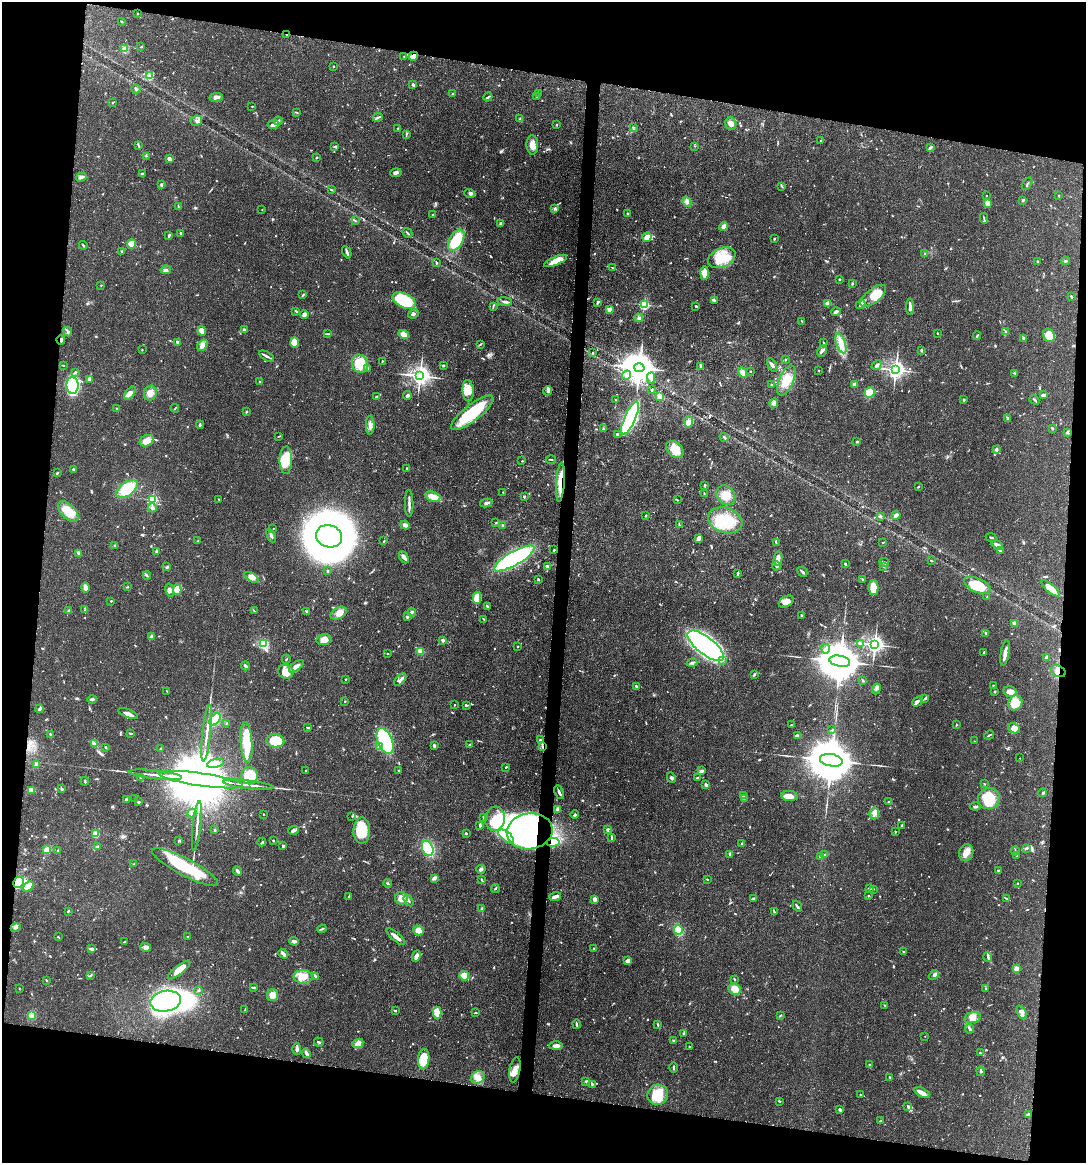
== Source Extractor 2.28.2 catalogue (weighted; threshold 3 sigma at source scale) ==
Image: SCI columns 116-4448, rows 6-4649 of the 4674 x 4656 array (HDU 1 of 3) = the unmasked area's bounding box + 8 px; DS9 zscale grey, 4 x 4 block average (1 PNG px = mean of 4 x 4 image px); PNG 1088 x 1165 px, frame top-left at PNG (2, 2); each listed source drawn as its Kron ellipse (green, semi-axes under 4 px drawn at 4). Shown black and unused: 19% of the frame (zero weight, under 3 of 4 exposures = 1% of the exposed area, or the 3 px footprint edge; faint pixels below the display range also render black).
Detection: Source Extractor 2.28.2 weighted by HDU 2 'WHT'. Background 0.0441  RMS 0.0029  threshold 0.0131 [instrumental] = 3 sigma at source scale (4.5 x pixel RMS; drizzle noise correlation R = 1.50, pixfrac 1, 0.05/0.05 arcsec/px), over >= 5 px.
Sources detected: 1047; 5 too faint to see at this stretch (4 x 4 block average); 17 inside a brighter object's white glare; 3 cosmic-ray / hot-pixel residue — neither listed nor drawn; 21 coinciding with a brighter row at this scale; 64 inside a brighter listed object's ellipse — not listed separately; of the other 937, all 500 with FLUX_AUTO >= 1.13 (the completeness limit of this list) listed and drawn (437 fainter detections not listed), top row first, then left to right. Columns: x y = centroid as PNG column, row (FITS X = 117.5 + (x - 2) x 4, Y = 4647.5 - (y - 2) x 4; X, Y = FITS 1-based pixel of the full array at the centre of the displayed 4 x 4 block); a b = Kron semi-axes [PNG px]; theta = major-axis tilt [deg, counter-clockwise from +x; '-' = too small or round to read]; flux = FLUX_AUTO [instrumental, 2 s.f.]
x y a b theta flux
137 14 2 2 - 1.3
122 21 2 2 - 2.2
286 34 2 2 - 1.6
141 47 3 2 - 1.7
125 49 3 3 - 3.7
404 56 2 2 - 1.5
413 56 5 4 - 7.2
333 66 2 2 - 2
150 76 3 2 - 2.3
413 85 3 2 - 4.2
136 89 5 2 - 2.8
452 94 2 2 - 1.1
538 94 2 2 - 1.3
216 97 6 3 11 7.9
488 97 5 2 - 2.6
536 97 2 2 - 2.2
112 103 2 2 - 1.6
252 106 2 2 - 1.2
296 112 3 2 - 1.2
378 117 5 2 - 2.5
520 119 4 3 - 3.2
197 121 5 5 - 5.7
278 121 4 3 - 3.8
274 124 6 3 10 7.8
731 124 6 5 - 9.4
556 125 2 2 - 1.7
633 127 3 2 - 1.8
398 129 4 2 - 1.2
406 135 3 2 - 1.5
821 141 3 2 - 1.8
138 145 3 2 - 1.7
532 145 10 6 -87 14
335 146 4 2 - 1.9
695 146 2 2 - 1.1
931 147 2 2 - 1.2
146 156 2 2 - 1.2
317 158 2 2 - 2.1
169 159 4 3 - 4.7
396 173 5 3 - 4.4
142 174 3 2 - 2
81 177 5 3 - 6.4
1027 184 7 2 59 2.4
161 185 3 2 - 3.3
782 186 4 2 - 2
331 190 3 2 - 1.2
470 193 5 4 - 4.6
986 196 2 2 - 1.1
1059 196 2 2 - 1.2
1023 200 3 2 - 2.9
687 202 5 3 - 5
987 203 3 2 - 22
178 207 4 2 - 1.3
555 209 3 2 - 2.3
262 210 2 2 - 1.2
433 214 2 2 - 2.2
628 214 2 2 - 2.6
984 218 5 2 - 2.2
355 221 3 2 - 1.7
501 223 2 2 - 4.4
723 227 4 4 - 9.1
181 233 3 2 - 4.2
407 233 5 2 - 2.1
169 235 4 2 - 1.8
647 237 5 3 - 14
774 239 3 2 - 1.6
456 240 12 6 60 63
132 244 4 4 - 21
83 245 4 2 - 2.2
122 251 3 2 - 1.9
347 252 6 2 -65 3.8
925 253 3 2 - 1.4
722 258 14 9 24 40
556 261 12 4 22 27
1037 261 2 2 - 1.4
1065 261 4 2 - 2.2
436 263 3 2 - 1.8
613 268 3 2 - 1.2
166 270 5 3 - 3.2
704 273 7 4 89 25
840 279 2 2 - 2.3
852 284 3 2 - 1.8
101 285 2 2 - 1.3
303 295 4 2 - 2
873 296 15 7 38 35
1071 296 3 2 - 3.3
715 300 3 3 - 2.8
404 301 12 7 -25 98
505 301 7 2 -8 5.1
598 302 4 2 - 3.3
828 303 3 2 - 12
644 304 2 2 - 220
861 305 5 3 - 3.2
493 306 2 2 - 1.2
696 306 3 2 - 2.4
910 307 8 2 -89 7.7
609 309 2 2 - 13
296 311 3 2 - 1.5
836 312 5 2 - 4.4
304 314 4 3 - 5.8
414 314 5 3 - 3.8
639 318 4 3 - 3.7
802 321 3 2 - 1.5
244 330 2 2 - 13
202 331 5 3 - 16
1006 331 4 3 - 2.8
68 332 5 3 - 3.5
937 333 2 2 - 1.8
327 334 4 2 - 2
404 334 5 3 - 14
1049 335 7 5 -65 28
977 336 4 2 - 2
1023 338 2 2 - 2.5
61 340 4 3 - 4.9
177 342 2 2 - 6
295 343 5 4 - 33
824 343 3 2 - 1.2
841 343 10 4 -71 15
481 344 3 2 - 1.2
202 345 6 4 52 6.8
142 350 2 2 - 1.4
822 351 6 3 62 5.2
922 351 3 2 - 1.5
593 353 2 2 - 1.3
267 356 8 2 -30 4.7
785 360 3 2 - 1.2
382 362 3 2 - 1.6
360 364 9 8 - 42
63 365 3 2 - 1.5
443 365 2 2 - 3.1
772 365 7 3 -61 4.4
877 365 5 3 - 3.7
701 367 3 2 - 3.1
367 368 3 2 - 2.9
639 368 5 4 - 3900
819 370 2 2 - 1.1
896 370 3 3 - 1100
751 371 2 2 - 1.4
75 372 3 2 - 1.8
743 373 5 3 - 11
1015 373 4 2 - 1.4
626 375 5 4 - 5.4
420 376 3 3 - 1300
651 378 6 4 86 5.7
89 379 3 2 - 9.2
259 381 2 2 - 2.1
786 381 16 7 68 28
855 384 2 2 - 30
73 385 8 6 -88 250
771 385 2 2 - 8.2
652 390 2 2 - 1.3
468 391 11 5 -86 18
548 391 5 2 - 3.4
869 392 5 5 - 29
130 393 8 4 51 8.4
150 393 7 6 - 12
1043 395 4 2 - 6.6
407 396 4 3 - 4.2
660 396 3 3 - 10
376 397 4 2 - 2.1
616 400 2 2 - 1.2
964 400 2 2 - 2.5
1034 400 5 2 - 2
774 403 5 3 - 4.5
116 408 2 2 - 1.3
175 408 4 2 - 1.6
246 412 3 2 - 1.8
472 413 26 8 38 91
630 418 18 5 66 530
1008 418 3 2 - 4.9
689 422 6 3 -80 5.6
200 425 4 2 - 2
370 425 9 3 -90 7.7
1052 428 2 2 - 3.5
603 429 3 2 - 1.8
1067 432 3 2 - 2.9
618 434 3 2 - 4.2
279 436 3 2 - 1.4
724 437 4 2 - 2.5
147 441 7 5 25 16
857 441 2 2 - 2.7
675 449 10 7 -41 34
996 450 4 3 - 4.4
551 459 5 2 - 1.6
286 460 14 6 89 52
522 461 2 2 - 1.3
406 468 2 2 - 1.7
73 469 3 2 - 2.3
57 473 3 2 - 1.7
560 482 19 3 86 29
705 485 3 2 - 2
918 487 3 2 - 2.1
127 489 12 7 36 57
503 492 2 2 - 1.4
704 494 4 2 - 1.8
726 495 11 8 -51 20
433 497 8 5 -18 18
524 497 2 2 - 3.3
152 499 2 2 - 240
219 499 3 2 - 1.1
677 500 3 2 - 1.5
409 503 13 2 -89 7.4
486 503 6 2 10 3.7
152 508 4 3 - 4.4
68 511 13 7 -45 34
646 515 3 2 - 1.7
896 515 5 4 - 4.8
880 516 3 2 - 1.8
725 520 17 12 -18 66
496 523 2 2 - 1.1
405 525 4 4 - 4.9
679 525 4 2 - 1.7
503 526 3 3 - 2.7
273 529 3 2 - 1.2
271 535 7 2 -66 3.8
329 536 13 11 -18 1300
991 537 5 2 - 1.7
698 538 4 3 - 8.9
198 541 3 2 - 1.6
384 541 2 2 - 1.3
776 542 3 2 - 1.2
883 542 2 2 - 1.2
997 545 6 3 -36 11
115 546 3 2 - 1.9
554 550 2 2 - 1.7
157 551 2 2 - 5.6
1000 551 4 3 - 3.8
79 553 2 2 - 8
404 557 6 3 -62 6.9
514 558 23 6 30 270
778 559 7 3 80 15
931 561 2 2 - 1.4
884 562 5 3 - 3.1
845 564 3 2 - 2.7
776 566 4 3 - 3.1
167 567 3 2 - 1.9
548 567 4 3 - 4
883 567 3 2 - 1.2
327 571 3 2 - 3.2
802 572 5 2 - 4.1
738 574 3 2 - 1.6
147 575 4 2 - 2.3
252 577 8 4 -31 11
538 579 3 2 - 1.9
863 579 2 2 - 2.9
977 585 14 7 -24 59
85 587 5 3 - 9.5
127 587 3 2 - 1.9
873 587 7 5 -89 27
1051 588 11 3 -40 27
177 589 5 3 - 18
170 590 7 4 -80 6
987 597 2 2 - 2.1
477 598 6 4 -88 23
111 601 2 2 - 1.6
786 602 8 5 31 15
487 606 2 2 - 2.6
85 610 4 3 - 2.4
69 611 2 2 - 10
254 611 3 2 - 1.4
307 612 3 2 - 4.7
411 612 4 2 - 4.1
339 613 9 5 30 12
802 615 3 2 - 1.3
407 617 2 2 - 4.6
484 619 3 2 - 2.3
1014 623 2 2 - 34
986 633 3 2 - 1.6
152 636 2 2 - 20
324 640 7 5 12 18
443 640 2 2 - 18
860 643 3 2 - 2.3
263 644 3 3 - 47
875 645 3 2 - 1000
518 646 2 2 - 1.4
706 646 22 8 -38 800
826 649 5 2 - 3.8
421 651 3 2 - 28
984 652 3 2 - 1.2
1005 653 13 3 81 11
388 654 2 2 - 1.3
1047 657 3 2 - 12
286 659 4 2 - 1.4
722 660 2 2 - 3.1
840 661 10 5 -10 11000
692 663 5 3 - 3.4
245 666 4 2 - 3.7
296 666 8 3 39 10
1058 671 8 5 -30 11
286 672 8 7 - 24
754 674 2 2 - 2.5
346 679 2 2 - 1.4
400 680 7 2 47 3.9
863 681 3 2 - 1.3
636 686 3 2 - 2.4
993 686 2 2 - 3.1
876 689 5 3 - 4.1
167 691 3 2 - 1.3
994 692 3 2 - 1.6
1010 692 7 5 -14 15
925 698 4 2 - 1.9
92 699 5 2 - 3.5
345 701 2 2 - 3.1
918 701 6 2 44 4.5
1015 703 8 6 55 31
454 705 2 2 - 1.5
466 705 3 2 - 2.6
39 709 4 2 - 4.4
128 714 10 2 -22 9.7
215 719 7 3 51 57
227 723 2 2 - 7
791 725 2 2 - 1.3
957 725 2 2 - 1.3
307 727 4 2 - 1.4
1014 728 6 5 - 13
832 730 3 2 - 1.7
130 733 4 2 - 1.9
207 733 28 2 84 14
50 734 3 2 - 2
989 735 5 2 - 2.1
797 736 4 3 - 5.6
540 740 3 2 - 2.3
275 741 9 6 -3 77
385 741 14 7 -67 180
974 741 2 2 - 1.9
246 742 20 6 -85 58
94 743 4 3 - 4.2
470 745 3 2 - 3
379 746 4 2 - 3.7
434 746 3 3 - 3.2
542 746 3 2 - 1.9
106 747 2 2 - 2.2
160 749 3 2 - 2.5
1020 758 2 2 - 1.2
831 760 11 6 -10 14000
216 763 9 3 13 8
36 765 2 2 - 21
506 767 3 2 - 1.3
306 770 2 2 - 1.3
399 770 3 2 - 1.4
702 771 3 2 - 6.5
155 775 27 2 -6 15
249 776 8 8 - 35
141 777 4 2 - 2.1
671 778 5 2 - 2.7
698 778 3 2 - 3
201 780 42 6 -8 50000
85 781 4 2 - 1.9
984 784 2 2 - 1.9
249 785 25 2 -6 13
706 785 3 2 - 3.4
62 789 3 2 - 1.9
31 790 3 2 - 30
559 792 7 2 -65 4.9
1043 793 4 2 - 2.1
744 795 2 2 - 1.7
789 796 8 5 -5 15
744 798 3 2 - 1.4
127 799 2 2 - 22
135 799 3 2 - 1.3
989 799 11 10 - 54
138 802 2 2 - 6.6
889 802 4 2 - 2.5
975 806 5 2 - 3.6
557 809 3 2 - 8.1
192 813 4 4 - 8
874 813 6 5 - 7.5
263 814 2 2 - 2.6
575 814 4 2 - 2.5
352 816 2 2 - 1.3
483 817 3 2 - 1.6
495 819 12 10 83 36
480 825 3 2 - 4.5
902 825 3 2 - 1.8
197 826 25 2 84 12
608 829 3 2 - 1.4
215 830 3 2 - 1.6
294 830 5 3 - 4.2
362 831 13 8 88 67
530 831 23 18 7 410
895 832 3 2 - 1.2
96 834 3 3 - 18
467 834 3 2 - 1.3
506 836 9 5 -39 15
612 838 3 2 - 1.8
273 840 2 2 - 1.8
179 841 2 2 - 1.2
262 842 4 2 - 1.7
553 842 6 4 6 9.3
742 843 2 2 - 1.2
97 846 4 2 - 4
283 846 3 2 - 2.2
428 848 8 5 -67 80
1027 848 3 2 - 2
47 850 4 3 - 16
58 851 3 2 - 2
1015 851 4 2 - 2.1
966 853 8 7 - 14
730 854 4 2 - 2.7
825 855 3 2 - 1.5
1016 855 2 2 - 1.5
821 856 2 2 - 20
134 864 3 2 - 2.2
185 867 37 8 -28 120
481 869 4 2 - 6.5
238 871 5 2 - 6.8
999 871 3 2 - 2.9
434 878 4 3 - 5.1
481 879 4 2 - 1.7
707 879 2 2 - 1.6
18 882 6 5 - 66
387 883 4 2 - 2.3
1017 883 2 2 - 1.7
28 886 6 3 39 32
495 889 4 2 - 2
869 889 3 2 - 4.2
873 889 4 2 - 1.2
349 896 3 2 - 1.6
555 896 6 2 18 7
868 896 2 2 - 1.4
401 898 6 6 - 16
754 898 4 2 - 3.1
1006 898 3 2 - 2.3
595 899 4 2 - 10
409 900 6 2 -58 4.2
797 906 5 2 - 4.8
481 909 3 2 - 3.5
68 911 3 2 - 1.8
774 912 2 2 - 1.2
16 928 5 2 - 3.8
322 929 5 2 - 1.8
418 930 5 4 - 15
678 930 5 4 - 22
58 937 3 2 - 1.5
188 937 2 2 - 1.8
396 937 11 2 -40 13
294 941 4 3 - 5.8
124 942 2 2 - 1.3
145 947 5 4 - 7.3
92 949 4 2 - 6.1
593 949 3 2 - 1.5
903 952 2 2 - 1.2
283 954 5 2 - 7.4
416 956 6 4 66 6.2
988 957 5 2 - 3.6
628 961 3 2 - 9.2
1016 969 4 3 - 8.8
179 970 14 4 38 29
90 975 4 2 - 1.8
934 975 5 2 - 3.5
464 976 5 4 - 15
303 977 9 7 -2 19
316 977 3 2 - 4.1
734 979 2 2 - 1.9
46 980 2 2 - 1.6
253 987 4 2 - 2.7
19 988 2 2 - 1.2
985 988 2 2 - 2.1
735 989 6 5 - 23
199 990 3 2 - 2
273 995 6 5 - 14
166 1001 15 10 11 350
885 1006 3 2 - 1.3
245 1010 3 2 - 1.8
395 1010 3 2 - 2.9
1022 1012 7 3 -63 6.1
437 1013 6 4 -86 19
476 1013 3 2 - 1.4
32 1015 2 2 - 100
780 1015 4 2 - 1.5
973 1018 8 5 15 13
576 1024 5 2 - 3.6
658 1025 3 2 - 1.8
969 1029 5 2 - 3.9
684 1033 2 2 - 2
925 1036 2 2 - 1.5
673 1041 2 2 - 8.1
319 1042 5 2 - 2.4
358 1043 6 4 25 7.6
556 1046 7 3 1 8.4
689 1046 2 2 - 1.2
297 1049 6 2 -88 6.3
306 1053 5 3 - 5.3
981 1053 4 2 - 2.1
424 1059 10 5 84 53
869 1064 3 2 - 1.5
674 1067 5 2 - 2.7
515 1070 13 5 79 15
981 1071 5 3 - 3.1
478 1077 7 6 - 15
890 1077 3 2 - 1.2
586 1081 3 2 - 1.6
592 1084 2 2 - 4
922 1093 8 3 -26 19
658 1095 10 10 - 45
861 1095 3 2 - 1.3
779 1101 3 2 - 1.3
908 1106 3 2 - 1.3
840 1110 3 2 - 4.2
1028 1115 4 3 - 4.4
880 1121 3 2 - 1.3
Overlapping masked pixels (flux is a lower limit): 9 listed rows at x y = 286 34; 413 56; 61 340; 560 482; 1058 671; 542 746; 530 831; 553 842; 18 882
Diffuse or blended objects may show on this block-average render without a row.